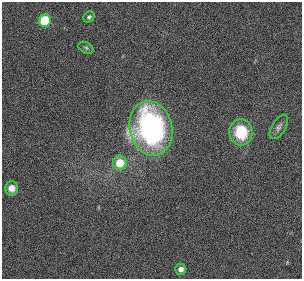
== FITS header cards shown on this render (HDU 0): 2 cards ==
NAXIS1  =                  300
NAXIS2  =                  277

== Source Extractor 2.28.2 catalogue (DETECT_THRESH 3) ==
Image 300 x 277 px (HDU 0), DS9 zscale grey, 1 PNG px = 1 image px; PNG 304 x 281 px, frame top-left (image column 1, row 277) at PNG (2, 2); each listed source drawn as its Kron ellipse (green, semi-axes under 4 px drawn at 4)
Background 5.08e-04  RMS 0.026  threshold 0.0781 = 3 sigma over >= 5 px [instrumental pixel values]
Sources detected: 9; all 9 listed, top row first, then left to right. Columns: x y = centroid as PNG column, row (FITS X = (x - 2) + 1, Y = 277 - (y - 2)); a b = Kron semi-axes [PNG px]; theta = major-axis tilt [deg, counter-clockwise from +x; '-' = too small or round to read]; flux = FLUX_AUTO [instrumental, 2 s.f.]
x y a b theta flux
89 17 6 5 - 3.8
45 21 6 6 - 72
86 48 8 5 -29 3.3
279 127 13 7 58 6.8
151 128 27 21 -77 440
241 132 13 11 -88 73
120 163 7 7 - 40
11 188 7 6 - 12
181 269 5 5 - 9.3